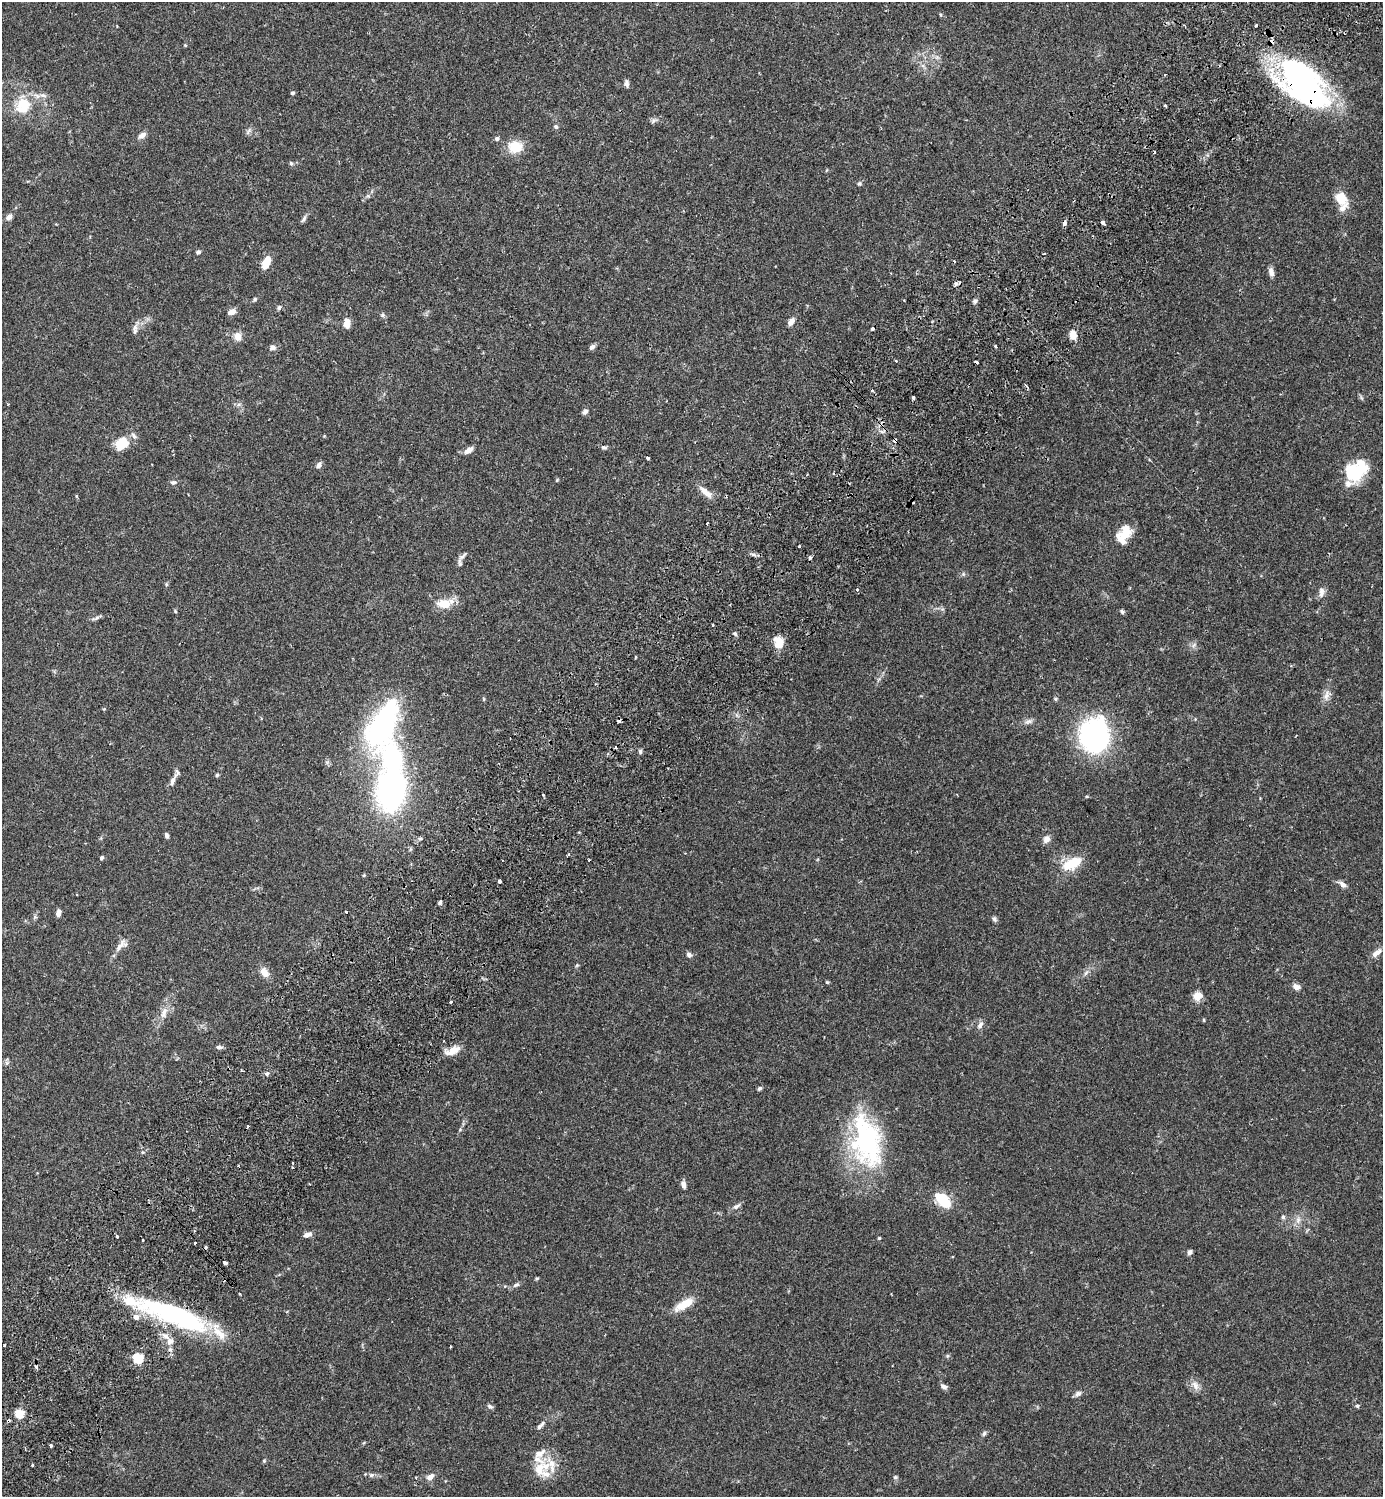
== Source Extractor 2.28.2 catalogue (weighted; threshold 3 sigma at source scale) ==
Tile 10 of 4 x 4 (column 2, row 3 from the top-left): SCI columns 1725-3105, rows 1539-3033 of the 6070 x 6069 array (HDU 1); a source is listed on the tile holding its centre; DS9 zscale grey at full resolution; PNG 1385 x 1499 px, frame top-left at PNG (2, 2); no overlay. Shown black and unused: <1% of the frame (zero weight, under 2 of 3 exposures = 3% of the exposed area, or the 3 px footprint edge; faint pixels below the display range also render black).
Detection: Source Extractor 2.28.2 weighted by HDU 2 'WHT'; one run over the whole footprint, this tile lists its part. Background 0.091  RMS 0.0057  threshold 0.0255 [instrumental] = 3 sigma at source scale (4.5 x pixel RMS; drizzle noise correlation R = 1.50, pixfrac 1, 0.05/0.05 arcsec/px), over >= 5 px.
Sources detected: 196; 4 inside a brighter object's white glare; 16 cosmic-ray / hot-pixel residue — not listed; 16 inside a brighter listed object's ellipse — not listed separately; the other 160 listed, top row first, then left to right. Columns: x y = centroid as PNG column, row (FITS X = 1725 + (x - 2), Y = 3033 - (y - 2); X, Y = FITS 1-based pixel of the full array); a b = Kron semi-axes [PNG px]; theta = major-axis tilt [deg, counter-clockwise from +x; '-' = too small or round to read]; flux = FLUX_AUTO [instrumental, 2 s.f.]
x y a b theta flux
1256 25 3 3 - 1.2
1272 42 6 4 42 1.9
185 45 4 4 - 0.57
937 57 5 5 - 1.3
626 83 8 6 -85 1.7
1303 83 52 27 -47 200
292 93 4 4 - 1.1
43 95 12 6 -5 2.4
23 105 21 18 75 16
1165 105 3 2 - 0.85
654 120 10 6 38 1.5
556 127 6 6 - 1.2
248 131 12 4 59 1.5
142 135 12 7 33 2.8
497 138 6 6 - 1.2
515 147 18 15 -1 11
291 163 6 4 -74 1
859 184 6 5 - 0.93
368 196 7 4 0 1
1341 198 14 12 -63 9.9
9 217 9 6 46 2.3
304 219 11 4 59 1.4
1103 222 4 3 - 10
1064 223 5 4 - 2.5
198 252 5 5 - 1.4
1044 254 3 2 - 0.52
265 265 9 8 - 5.8
1271 272 11 6 -74 2.6
956 284 6 4 68 2
255 299 5 5 - 0.8
904 300 3 3 - 0.47
975 301 7 5 57 1.3
279 307 6 5 - 1.1
232 312 9 6 16 3.9
383 315 7 5 -26 1.2
791 322 10 6 55 2.9
347 324 9 6 90 5
135 331 10 6 81 2
1073 334 8 7 - 6.4
237 337 7 7 - 6.4
995 346 4 3 - 0.79
272 347 9 7 16 2
592 347 7 5 40 1.9
872 390 3 3 - 1.7
913 397 3 3 - 1.2
585 412 8 5 46 1.8
133 435 12 5 -63 1.9
324 436 4 4 - 0.4
895 440 5 4 - 1.1
122 443 14 11 42 12
604 447 7 6 - 1.3
469 450 11 6 34 3.3
648 458 3 3 - 0.99
319 465 8 6 54 1.9
1356 472 22 19 31 22
833 473 4 3 - 0.61
557 480 6 3 46 0.55
173 482 9 6 5 1.5
706 492 21 8 -42 5.1
76 496 5 3 - 0.55
707 523 3 3 - 1.4
1126 531 17 13 84 8.8
799 546 3 3 - 0.67
754 555 9 4 -29 1.3
462 556 14 5 42 1.7
810 558 4 4 - 1.5
963 574 6 5 - 1
166 584 6 4 -90 0.7
857 589 4 3 - 1.3
1321 592 14 6 86 3.1
444 603 17 9 8 11
175 611 5 4 - 0.65
1122 612 6 5 - 1.1
95 618 14 4 17 1.6
713 625 3 2 - 0.73
735 634 7 4 -36 0.9
778 642 16 12 -75 7.2
1194 645 8 4 45 1.4
636 657 4 2 - 0.55
1327 695 17 9 68 3.8
484 699 6 3 -89 0.55
1055 699 6 4 -22 0.77
104 709 4 4 - 0.48
1028 721 11 7 21 2.2
382 725 77 37 71 93
1094 735 22 18 87 160
640 751 6 4 -76 1
217 775 5 5 - 0.86
172 781 14 6 74 2.5
391 790 30 21 84 150
543 795 3 3 - 0.53
167 835 6 4 -75 1.6
420 839 6 3 -18 0.8
1046 839 10 8 58 2.9
102 858 5 4 - 1.1
1072 863 24 12 27 15
499 881 4 3 - 2.8
1342 884 14 6 -33 2.4
440 902 5 4 - 1
346 912 3 2 - 0.51
58 913 7 5 77 2.4
35 917 6 5 - 0.99
994 919 7 5 -58 1.2
120 946 20 7 53 4.3
1377 952 16 7 36 3.7
689 955 7 6 - 1.6
577 965 5 4 - 0.65
264 972 14 9 -60 4.5
1086 973 9 4 54 1.6
827 982 5 4 - 0.6
1297 987 9 6 -30 2.7
1198 996 11 9 31 5.2
451 1002 3 3 - 1.3
164 1013 18 8 74 5.3
980 1025 10 6 60 2.4
219 1047 7 5 0 1.5
452 1050 19 8 24 6.5
7 1062 7 4 19 1
267 1074 6 6 - 1.2
759 1088 6 4 43 1
867 1141 63 38 -85 80
293 1163 3 2 - 0.97
292 1168 2 2 - 0.59
683 1184 8 5 -77 2.7
943 1200 21 11 -42 15
737 1206 12 6 30 2
1283 1217 6 5 - 1.3
1298 1220 11 7 81 2.9
307 1235 10 6 18 2.7
117 1236 4 3 - 1.6
879 1238 4 4 - 0.58
143 1240 3 2 - 0.52
195 1243 3 2 - 1.1
1190 1252 6 5 - 1.6
225 1263 4 3 - 3.5
537 1278 6 3 18 0.56
516 1285 9 5 29 1.6
240 1294 3 2 - 0.62
684 1304 26 10 30 9.4
175 1315 80 18 -22 100
170 1341 10 9 - 3.3
4 1345 3 2 - 0.73
451 1346 3 2 - 0.51
947 1356 6 4 46 0.75
138 1358 5 5 - 46
1195 1385 13 9 -67 3.8
944 1387 8 5 -34 2.1
1078 1394 10 6 36 1.8
490 1406 8 5 -35 1.2
1357 1406 6 4 10 0.99
19 1414 5 5 - 27
542 1423 9 6 52 1.5
984 1433 7 5 62 1.2
51 1445 3 3 - 1.3
264 1461 5 5 - 0.64
32 1465 3 2 - 0.64
539 1469 28 19 -51 12
371 1475 7 6 - 1.4
430 1477 9 6 43 3.5
895 1477 6 5 - 0.89
Overlapping masked pixels (flux is a lower limit): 5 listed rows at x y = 1272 42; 1303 83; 1064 223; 895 440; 175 1315